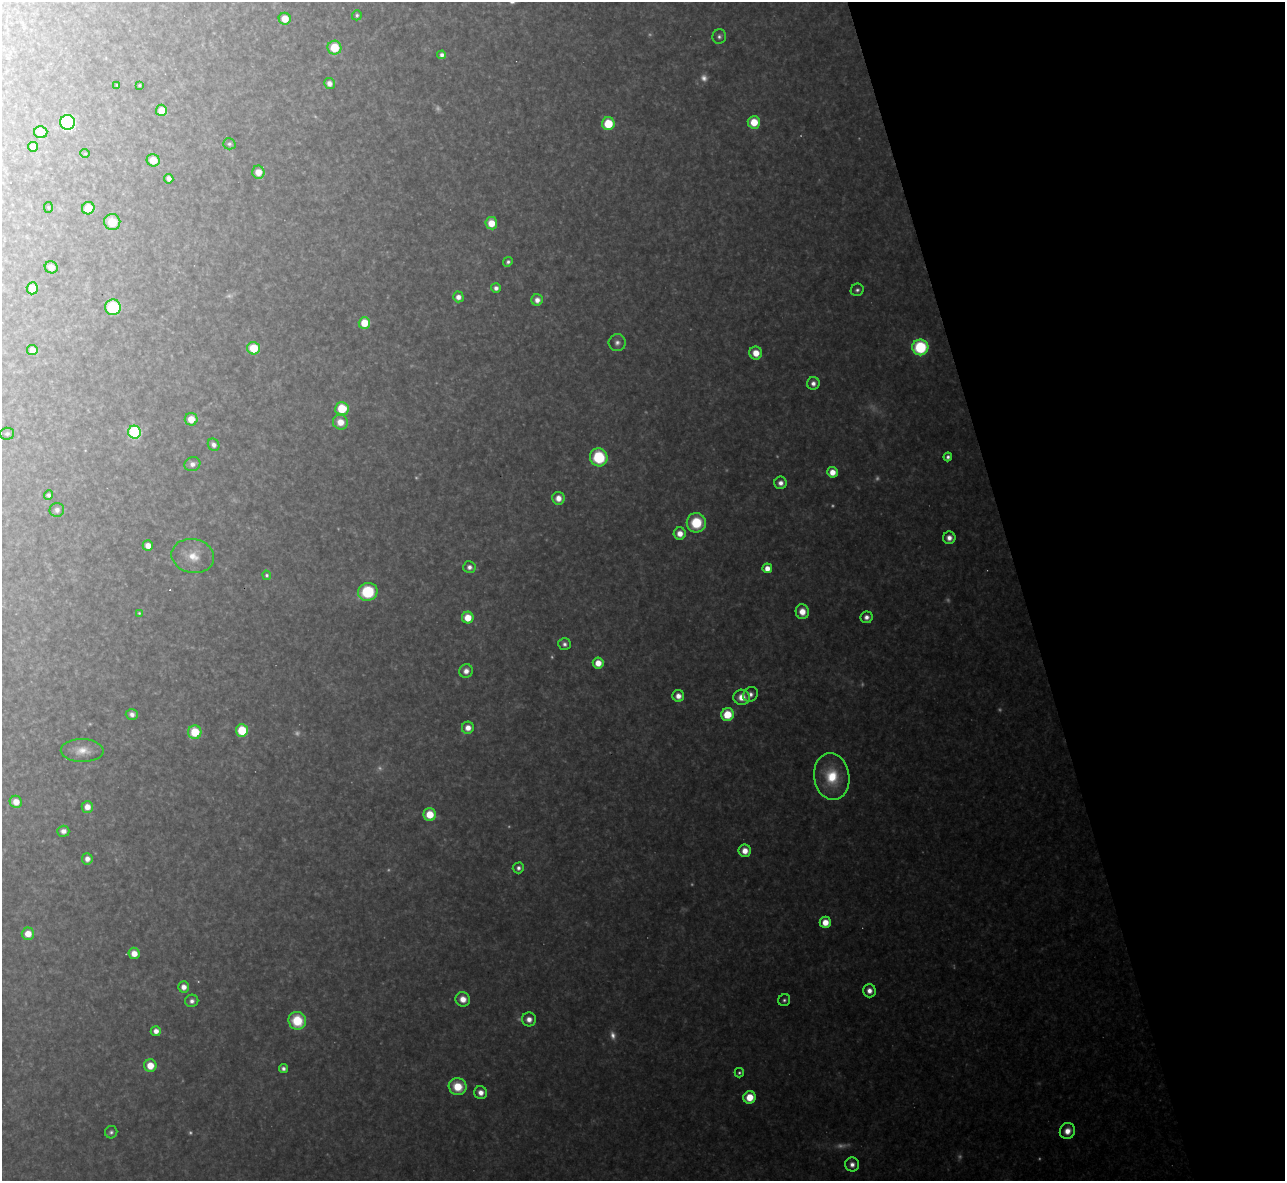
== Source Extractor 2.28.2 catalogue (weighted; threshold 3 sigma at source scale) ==
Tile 12 of 4 x 4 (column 4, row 3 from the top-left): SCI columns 3851-5133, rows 1320-2498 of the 5133 x 5115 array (HDU 1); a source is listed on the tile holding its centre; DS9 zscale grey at full resolution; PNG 1287 x 1183 px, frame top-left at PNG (2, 2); each listed source drawn as its Kron ellipse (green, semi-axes under 4 px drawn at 4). Shown black and unused: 21% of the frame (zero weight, under 3 of 4 exposures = <1% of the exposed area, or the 3 px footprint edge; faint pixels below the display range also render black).
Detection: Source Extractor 2.28.2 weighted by HDU 2 'WHT'; one run over the whole footprint, this tile lists its part. Background 0.325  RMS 0.02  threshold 0.0878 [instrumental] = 3 sigma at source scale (4.5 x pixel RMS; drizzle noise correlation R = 1.50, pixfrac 1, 0.05/0.05 arcsec/px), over >= 5 px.
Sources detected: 134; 27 too faint to see at this stretch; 2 cosmic-ray / hot-pixel residue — neither listed nor drawn; the other 105 listed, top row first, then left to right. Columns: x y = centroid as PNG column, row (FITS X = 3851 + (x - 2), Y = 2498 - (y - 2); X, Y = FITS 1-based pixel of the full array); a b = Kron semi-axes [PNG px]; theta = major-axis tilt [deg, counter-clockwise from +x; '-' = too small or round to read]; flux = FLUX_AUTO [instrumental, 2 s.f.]
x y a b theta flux
357 15 5 4 - 5.3
285 19 6 6 - 32
719 36 7 6 - 6.8
334 48 7 7 - 70
442 55 4 4 - 8.4
329 83 6 5 - 13
117 85 4 3 - 1.8
139 85 3 2 - 2.1
161 110 5 5 - 29
68 122 7 7 - 330
754 122 6 6 - 50
608 124 6 6 - 75
41 132 6 6 - 35
229 144 6 5 - 4.9
33 147 5 5 - 20
85 153 4 4 - 2.3
153 160 6 6 - 36
258 172 6 6 - 27
169 179 5 4 - 10
48 207 5 4 - 2.7
88 208 6 6 - 40
112 222 8 8 - 47
491 223 6 6 - 37
508 262 5 4 - 5.3
51 267 6 6 - 20
32 288 6 5 - 40
496 288 5 5 - 8.8
857 290 6 6 - 6
458 297 5 5 - 14
537 300 6 5 - 15
113 307 8 7 - 130
364 323 6 5 - 52
617 342 8 8 - 9.9
920 347 8 8 - 160
254 348 6 6 - 64
32 350 5 5 - 19
756 353 6 6 - 32
813 383 6 6 - 11
342 408 7 6 - 72
191 419 6 6 - 30
340 422 7 7 - 28
134 432 6 6 - 250
7 434 7 6 - 5.8
214 445 6 5 - 10
599 457 9 8 - 120
948 457 4 4 - 6.6
192 464 8 7 - 12
832 472 5 5 - 26
781 483 6 6 - 12
49 495 4 4 - 5.7
558 498 6 6 - 20
57 510 7 7 - 8.9
696 523 10 9 - 87
680 533 6 6 - 22
949 538 6 6 - 14
148 546 5 5 - 18
193 556 21 17 -11 45
469 567 6 6 - 10
767 568 5 5 - 26
267 575 5 4 - 5
368 592 10 9 - 120
802 612 7 6 - 26
139 613 4 4 - 2.4
866 617 6 6 - 11
468 618 6 5 - 37
564 644 6 6 - 7.3
598 663 5 5 - 28
466 671 7 6 - 15
751 694 8 6 48 9.5
678 696 6 6 - 17
742 697 8 7 - 28
132 714 6 5 - 11
727 715 6 6 - 64
468 728 6 6 - 20
242 730 6 6 - 92
195 732 7 6 - 76
82 751 21 11 -1 31
832 777 24 17 -82 86
16 802 6 6 - 26
87 807 6 5 - 19
430 814 6 6 - 50
63 831 6 5 - 11
745 851 6 6 - 24
87 859 5 5 - 13
518 868 5 5 - 7.7
825 922 6 5 - 31
28 934 6 6 - 29
134 953 6 5 - 24
184 987 5 5 - 16
869 991 7 6 - 16
463 999 7 7 - 25
784 1000 6 5 - 5
192 1001 6 6 - 8.8
529 1019 7 7 - 15
297 1021 9 8 - 88
156 1031 5 5 - 14
150 1066 6 6 - 37
283 1069 5 4 - 7.7
739 1073 5 4 - 3.8
458 1087 9 8 - 57
481 1093 6 6 - 16
750 1097 6 6 - 45
1067 1131 8 7 - 22
111 1132 6 6 - 5.8
852 1164 7 7 - 12